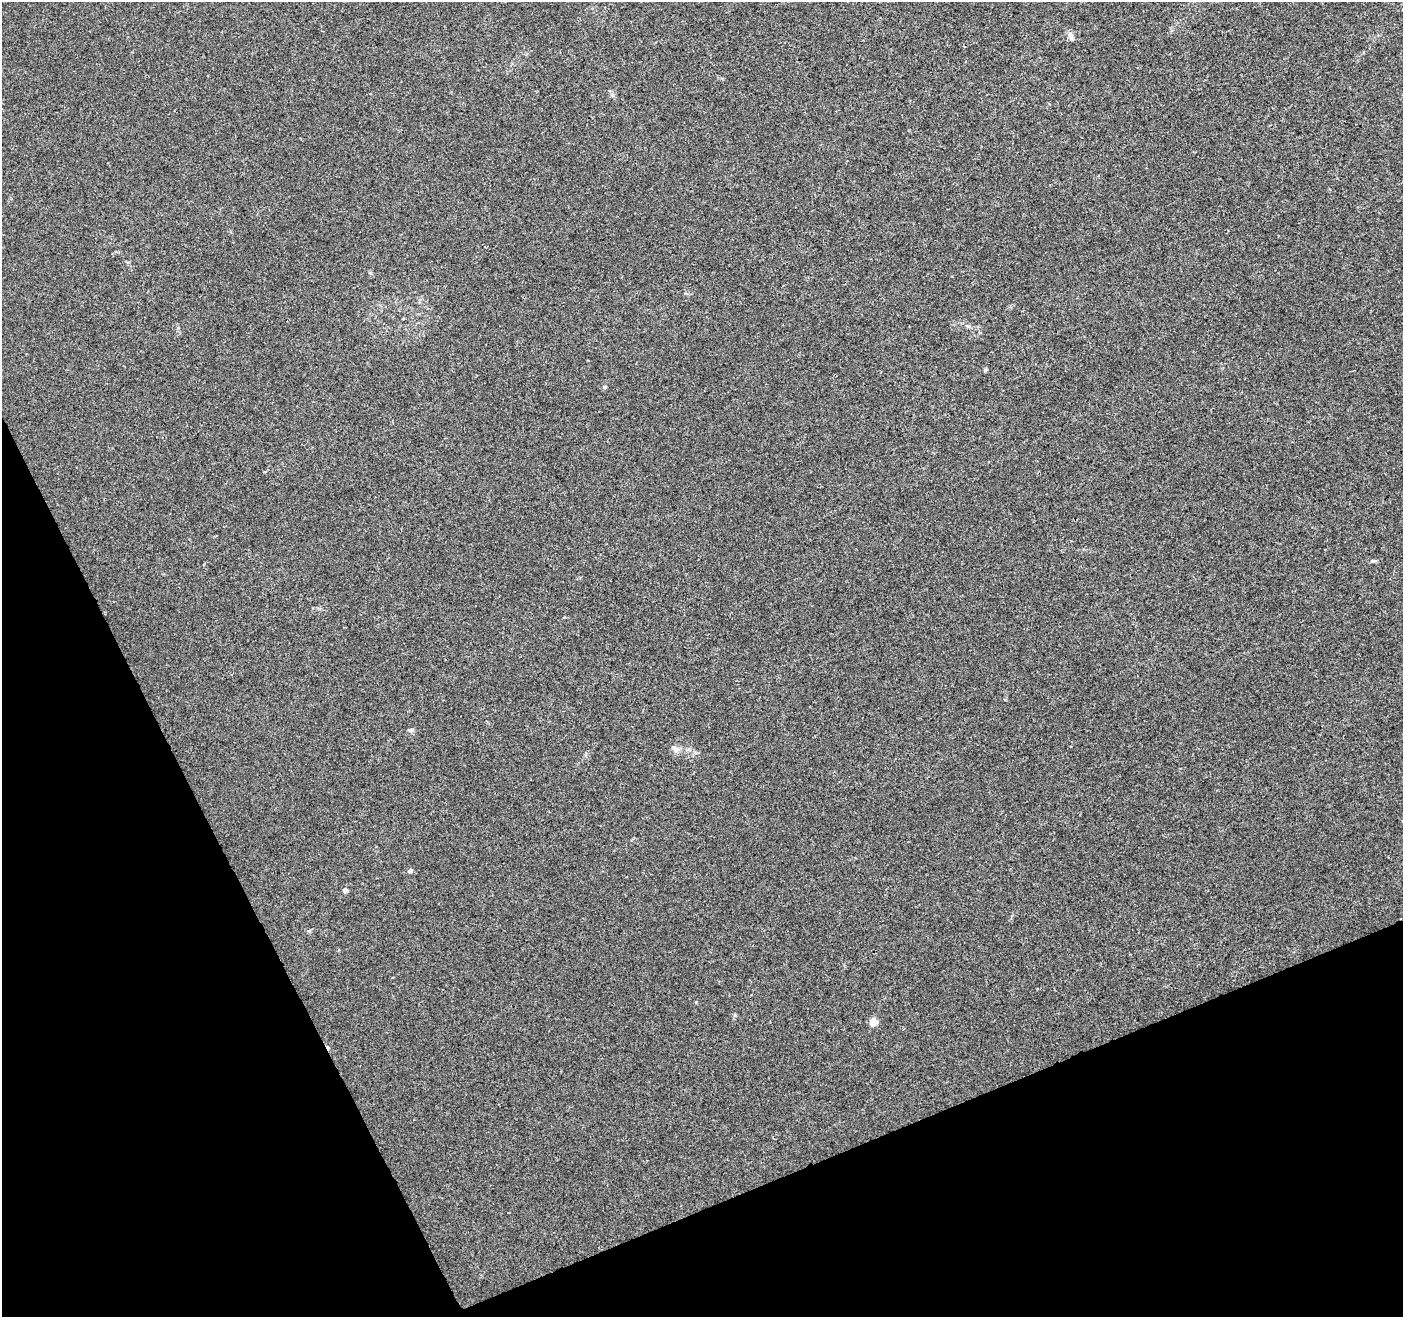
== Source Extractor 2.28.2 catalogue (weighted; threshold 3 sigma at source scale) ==
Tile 14 of 4 x 4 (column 2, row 4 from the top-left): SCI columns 1457-2857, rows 171-1485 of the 5711 x 5544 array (HDU 1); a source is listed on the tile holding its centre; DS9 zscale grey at full resolution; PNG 1405 x 1319 px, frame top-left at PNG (2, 2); no overlay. Shown black and unused: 22% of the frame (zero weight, under 3 of 4 exposures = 5% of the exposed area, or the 3 px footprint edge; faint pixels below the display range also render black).
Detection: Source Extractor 2.28.2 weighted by HDU 2 'WHT'; one run over the whole footprint, this tile lists its part. Background 0.00813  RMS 0.0027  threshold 0.0121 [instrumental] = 3 sigma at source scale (4.5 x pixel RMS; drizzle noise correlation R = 1.50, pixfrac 1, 0.0396/0.0396 arcsec/px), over >= 5 px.
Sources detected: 9; all 9 listed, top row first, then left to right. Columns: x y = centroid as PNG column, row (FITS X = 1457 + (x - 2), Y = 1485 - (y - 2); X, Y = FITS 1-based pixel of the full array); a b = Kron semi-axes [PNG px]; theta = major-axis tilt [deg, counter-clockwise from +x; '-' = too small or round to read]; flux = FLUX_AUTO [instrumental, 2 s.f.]
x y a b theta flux
1070 36 10 6 -70 0.91
968 326 6 4 -41 0.44
986 370 7 4 45 0.3
604 387 5 4 - 0.36
411 730 8 5 0 0.52
675 749 13 6 -34 1.1
410 871 6 5 - 0.61
345 890 5 5 - 1.3
874 1022 5 5 - 6